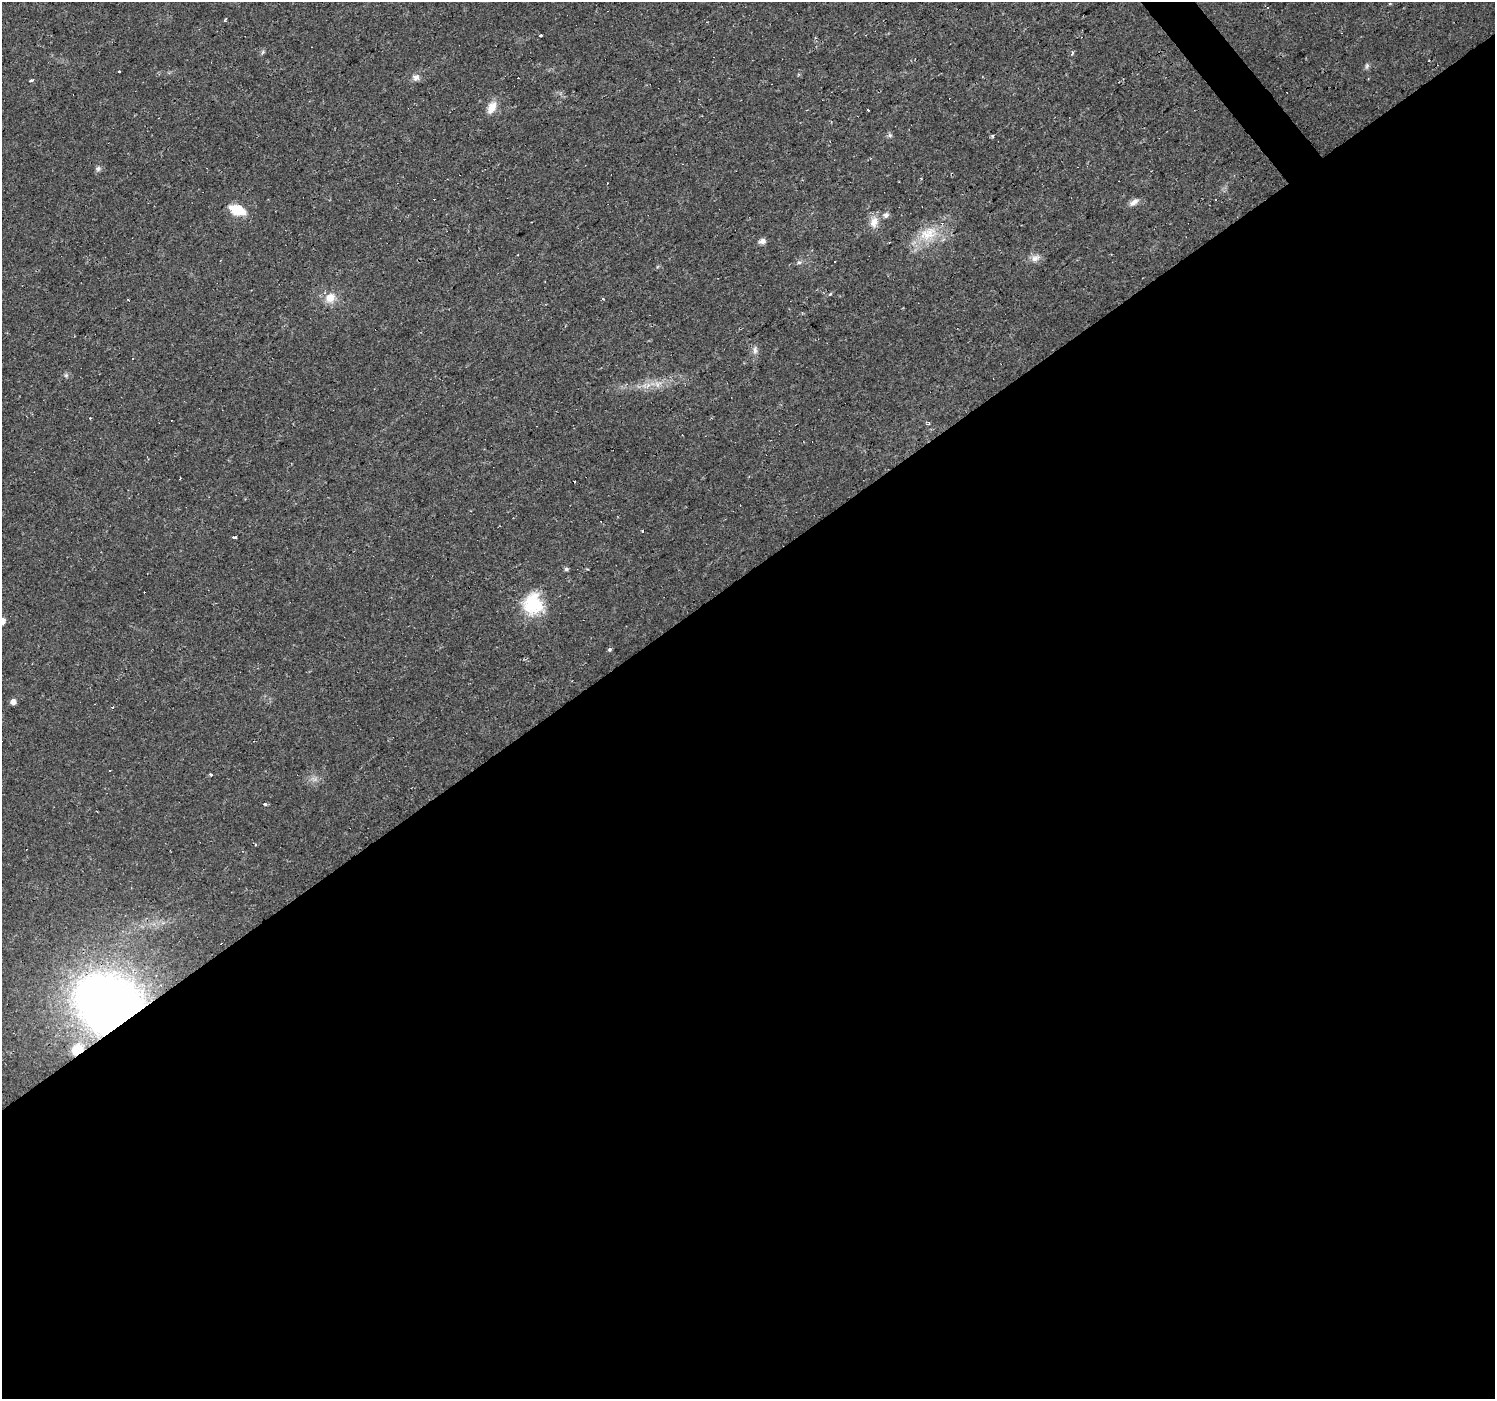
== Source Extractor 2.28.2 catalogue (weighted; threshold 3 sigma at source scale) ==
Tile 15 of 4 x 4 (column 3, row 4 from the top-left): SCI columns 2985-4477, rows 131-1527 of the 5970 x 5910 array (HDU 1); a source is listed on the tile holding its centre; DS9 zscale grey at full resolution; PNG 1497 x 1401 px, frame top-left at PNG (2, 2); no overlay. Shown black and unused: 60% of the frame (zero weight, under 2 of 3 exposures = <1% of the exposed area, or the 3 px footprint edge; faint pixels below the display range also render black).
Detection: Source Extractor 2.28.2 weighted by HDU 2 'WHT'; one run over the whole footprint, this tile lists its part. Background 0.0195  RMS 0.0024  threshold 0.0108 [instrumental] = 3 sigma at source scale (4.5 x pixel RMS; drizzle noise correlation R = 1.50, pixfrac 1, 0.0396/0.0396 arcsec/px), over >= 5 px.
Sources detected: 55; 14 cosmic-ray / hot-pixel residue — not listed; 1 inside a brighter listed object's ellipse — not listed separately; the other 40 listed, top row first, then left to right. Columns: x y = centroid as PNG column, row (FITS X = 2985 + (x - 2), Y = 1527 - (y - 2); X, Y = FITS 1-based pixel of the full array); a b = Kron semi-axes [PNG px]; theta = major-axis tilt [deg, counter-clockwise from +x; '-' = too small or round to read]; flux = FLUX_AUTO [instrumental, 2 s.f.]
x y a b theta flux
540 36 3 3 - 0.88
1072 53 5 3 - 0.29
1367 66 9 5 76 0.55
416 77 10 8 56 1.1
32 80 4 3 - 2.9
492 107 18 10 64 2.5
868 110 3 2 - 0.64
890 135 7 4 0 0.42
992 136 3 3 - 0.52
98 168 7 7 - 0.67
921 178 3 3 - 0.26
1134 202 14 7 31 1.3
237 210 15 8 -22 6.9
886 215 6 5 - 0.97
874 222 16 11 76 2.5
928 234 31 18 25 7.8
762 241 7 6 - 1.2
1035 258 14 8 16 1.5
799 262 6 4 0 0.45
830 294 5 4 - 0.28
330 298 14 13 - 3.2
603 299 3 3 - 1
755 350 12 6 -90 1
66 375 6 5 - 0.46
658 384 11 9 -24 1.8
90 418 3 2 - 0.18
929 423 5 4 - 0.38
180 479 3 2 - 0.25
234 537 4 3 - 9.2
566 569 5 4 - 0.51
533 604 28 26 -77 11
2 621 6 5 - 1.9
609 649 5 5 - 0.44
13 702 5 5 - 1.3
113 707 3 2 - 0.37
110 771 3 3 - 0.56
211 774 3 3 - 1.4
265 804 5 4 - 0.5
110 1005 39 32 -26 280
77 1050 9 7 41 8.3
Overlapping masked pixels (flux is a lower limit): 2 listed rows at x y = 110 1005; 77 1050
Isophote crosses this tile's border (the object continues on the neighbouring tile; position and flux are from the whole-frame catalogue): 1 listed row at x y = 2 621